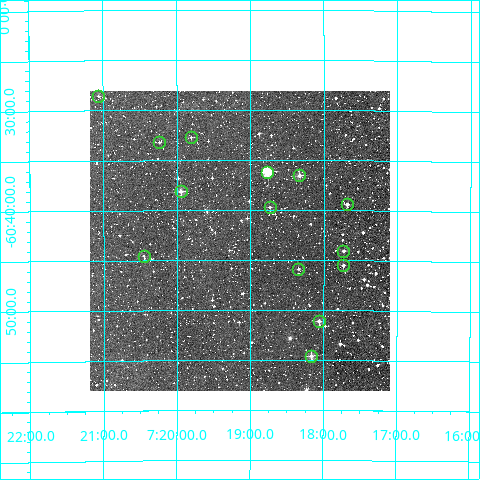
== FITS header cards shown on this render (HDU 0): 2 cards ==
NAXIS1  =                  300
NAXIS2  =                  300

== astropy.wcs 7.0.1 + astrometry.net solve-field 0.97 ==
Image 300 x 300 px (HDU 0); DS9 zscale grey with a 90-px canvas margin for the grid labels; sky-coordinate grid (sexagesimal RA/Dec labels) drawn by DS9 from the SOLVED WCS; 14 Tycho-2 reference stars matched to detected sources circled (green)
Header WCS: RA---TAN/DEC--TAN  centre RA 07:19:09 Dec -60:43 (109.79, -60.72 deg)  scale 6 arcsec/px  FOV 30.0' x 30.0'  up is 0 deg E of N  parity normal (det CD < 0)
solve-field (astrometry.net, Tycho-2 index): VERIFIED the header's WCS against the Tycho-2 star catalogue (14 matches, 0 conflicts) and refined it, rather than solving blind
Solved WCS: RA---TAN-SIP/DEC--TAN-SIP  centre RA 07:19:09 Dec -60:43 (109.79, -60.72 deg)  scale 6 arcsec/px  FOV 30.0' x 30.0'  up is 0 deg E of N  parity normal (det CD < 0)
The solver's refit moves the header's centre by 1 arcsec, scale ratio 0.9998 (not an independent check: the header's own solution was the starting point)
Tycho-2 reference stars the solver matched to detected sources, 14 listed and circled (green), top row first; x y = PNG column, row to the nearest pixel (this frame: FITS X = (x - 90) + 1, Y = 300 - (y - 91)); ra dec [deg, ICRS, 3 dp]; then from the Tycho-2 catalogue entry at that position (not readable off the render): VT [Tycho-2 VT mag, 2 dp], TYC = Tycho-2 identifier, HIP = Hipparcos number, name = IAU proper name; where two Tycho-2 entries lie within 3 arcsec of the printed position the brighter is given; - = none
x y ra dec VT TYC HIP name
98 96 110.265 -60.476 12.39 8909-338-1 - -
191 137 109.952 -60.545 12.59 8909-506-1 - -
159 142 110.060 -60.554 12.88 8909-540-1 - -
267 172 109.693 -60.603 9.00 8909-647-1 35420 -
299 175 109.584 -60.609 10.63 8909-634-1 - -
181 191 109.987 -60.635 10.73 8909-570-1 - -
347 204 109.420 -60.656 11.32 8909-453-1 - -
270 207 109.684 -60.662 11.31 8909-462-1 - -
343 251 109.433 -60.734 12.23 8909-740-1 - -
144 256 110.113 -60.742 12.28 8909-713-1 - -
343 265 109.434 -60.758 11.79 8909-805-1 - -
298 269 109.586 -60.764 11.59 8909-807-1 - -
319 321 109.516 -60.851 10.84 8909-1007-1 - -
311 356 109.542 -60.909 9.91 8909-1125-1 - -